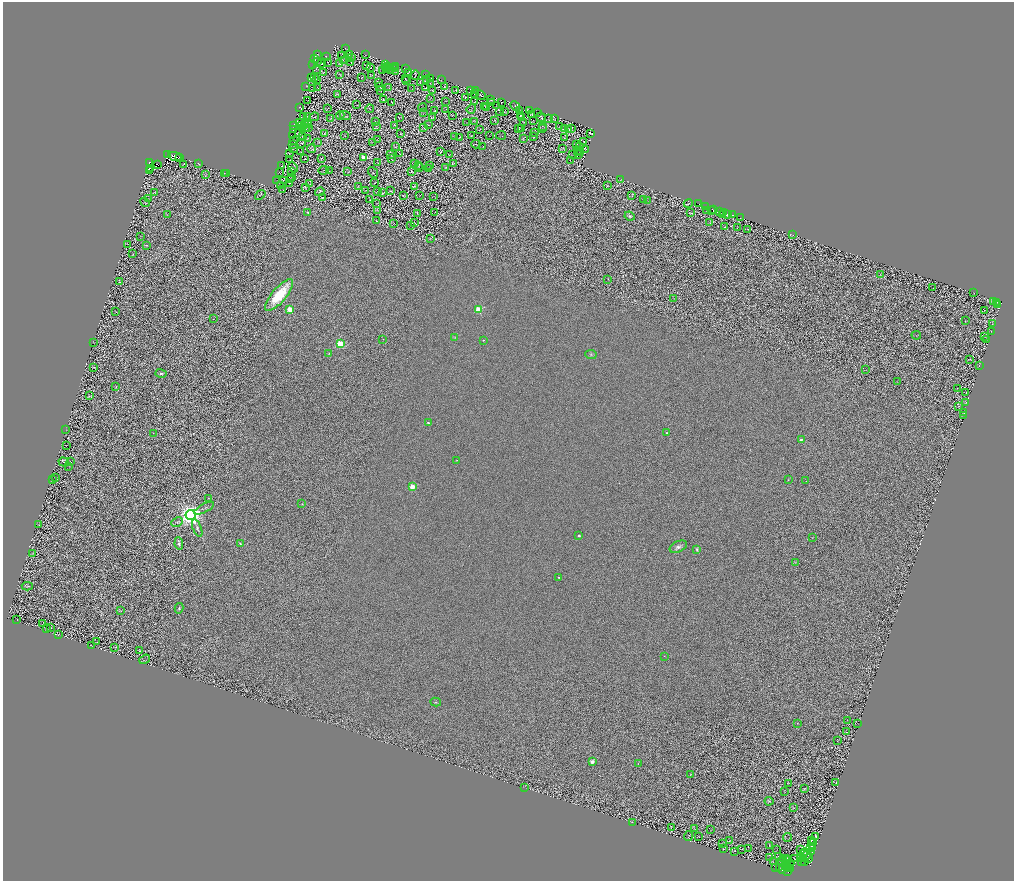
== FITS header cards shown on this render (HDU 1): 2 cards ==
NAXIS1  =                 2023
NAXIS2  =                 1758

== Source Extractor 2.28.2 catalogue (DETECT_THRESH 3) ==
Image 2023 x 1758 px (HDU 1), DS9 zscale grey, zoomed out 1/2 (1 PNG px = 2 x 2 image px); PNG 1016 x 883 px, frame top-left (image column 2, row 1758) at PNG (3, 2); each listed source drawn as its Kron ellipse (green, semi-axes under 4 px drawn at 4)
Background 0.496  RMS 0.85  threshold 2.55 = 3 sigma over >= 5 px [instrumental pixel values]
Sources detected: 578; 152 cannot appear on this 1/2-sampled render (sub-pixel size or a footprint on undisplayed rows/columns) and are neither listed nor drawn; the other 426 listed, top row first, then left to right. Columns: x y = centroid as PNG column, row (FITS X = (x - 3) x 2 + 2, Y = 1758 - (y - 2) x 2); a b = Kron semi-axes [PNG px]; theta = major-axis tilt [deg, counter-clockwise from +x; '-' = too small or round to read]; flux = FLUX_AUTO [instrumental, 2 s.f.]
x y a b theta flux
346 49 2 1 - 55
318 54 3 2 - 58
349 54 2 1 - 67
341 55 3 1 - 44
365 55 2 1 - 37
326 57 3 1 - 63
352 58 2 1 - 72
315 59 3 1 - 56
343 60 2 1 - 46
317 61 2 1 - 29
328 62 2 1 - 49
351 62 2 1 - 42
313 64 2 1 - 32
321 64 2 1 - 49
339 64 3 2 - 58
385 64 2 1 - 55
367 65 4 2 - 94
388 66 3 1 - 77
396 66 3 1 - 89
371 67 2 1 - 49
386 67 4 2 - 74
405 68 3 1 - 21
316 69 2 1 - 45
394 69 2 1 - 43
383 70 4 2 - 93
387 70 2 1 - 45
391 70 2 1 - 50
323 72 2 1 - 57
396 72 2 1 - 45
408 72 4 1 - 51
340 74 2 2 - 57
371 75 2 1 - 50
415 75 5 2 - 110
426 75 3 1 - 69
311 77 2 1 - 42
314 77 2 1 - 37
361 78 3 1 - 41
431 78 2 1 - 51
405 79 2 1 - 35
426 79 2 1 - 48
317 80 2 1 - 31
407 80 2 1 - 31
441 80 2 1 - 34
379 82 2 1 - 54
420 83 2 1 - 49
430 83 2 1 - 38
306 86 2 1 - 54
380 87 3 1 - 56
389 87 3 1 - 40
445 87 2 1 - 36
317 88 2 1 - 43
425 88 2 1 - 29
312 89 3 1 - 67
412 89 2 1 - 47
432 90 2 1 - 47
456 90 2 1 - 56
471 90 4 2 - 93
381 91 2 1 - 34
476 91 2 2 - 34
474 93 2 1 - 29
337 95 3 1 - 83
481 95 5 2 - 48
466 97 2 1 - 30
431 98 3 2 - 57
307 100 2 1 - 24
383 100 4 1 - 79
490 100 2 1 - 49
445 101 2 1 - 40
475 101 2 1 - 53
392 102 3 1 - 70
501 102 2 1 - 62
492 103 2 1 - 41
357 105 2 1 - 56
497 105 2 1 - 46
515 106 5 3 - 160
299 107 2 1 - 41
485 107 3 1 - 43
486 107 2 1 - 47
328 108 3 1 - 30
422 108 4 1 - 51
370 109 4 1 - 67
446 109 2 1 - 46
471 109 5 2 - 64
519 110 3 2 - 73
529 110 3 2 - 120
435 111 2 1 - 47
500 111 4 1 - 75
505 111 2 2 - 50
423 112 3 2 - 48
537 112 2 1 - 47
340 115 4 1 - 62
453 115 2 1 - 49
520 115 2 1 - 44
532 115 3 2 - 72
345 116 6 1 -23 100
303 117 2 1 - 46
308 117 3 1 - 62
314 117 5 1 - 83
432 117 4 2 - 60
541 117 5 1 - 77
331 118 3 3 - 72
399 118 3 1 - 44
521 118 2 1 - 43
549 118 2 2 - 57
555 118 3 1 - 68
495 120 4 2 - 92
376 121 2 1 - 39
475 121 2 1 - 44
534 121 2 1 - 22
466 122 3 1 - 60
524 122 3 2 - 47
300 123 2 1 - 54
302 125 3 1 - 26
305 125 2 1 - 28
308 125 2 1 - 66
395 125 2 1 - 45
428 125 2 1 - 49
293 126 2 1 - 74
376 126 2 2 - 59
542 126 2 1 - 44
559 126 3 1 - 56
309 127 2 1 - 50
302 128 2 1 - 62
306 128 4 2 - 89
424 128 4 1 - 50
565 128 2 1 - 33
572 128 2 1 - 40
479 129 3 1 - 45
519 129 2 2 - 47
522 129 3 2 - 53
542 129 2 1 - 49
569 129 4 2 - 110
293 130 3 1 - 86
298 133 4 1 - 84
535 133 2 1 - 49
591 133 3 1 - 64
325 134 2 2 - 58
400 134 2 2 - 53
344 135 2 1 - 48
501 135 5 1 - 61
292 136 2 1 - 38
302 136 3 1 - 46
455 136 3 2 - 69
471 136 3 1 - 42
489 136 2 1 - 39
533 136 2 1 - 50
307 138 2 1 - 54
460 138 2 1 - 50
564 138 2 2 - 33
523 139 3 1 - 50
293 140 4 1 - 60
377 140 2 1 - 61
584 141 3 1 - 43
317 142 4 1 - 55
302 143 4 2 - 130
372 143 2 2 - 34
292 144 2 1 - 62
476 144 4 2 - 69
577 144 2 1 - 56
395 147 4 2 - 74
483 147 3 1 - 68
580 147 4 2 - 58
293 148 2 1 - 40
563 148 2 1 - 57
312 149 4 3 - 100
586 149 4 1 - 43
577 150 2 1 - 22
301 152 2 1 - 43
441 152 2 1 - 70
580 152 2 1 - 45
400 153 3 1 - 65
290 154 3 1 - 77
573 154 2 1 - 48
168 155 2 2 - 6000
391 155 3 1 - 61
450 155 2 1 - 33
579 155 2 1 - 43
175 156 7 4 -16 2300
179 158 3 1 - 380
363 158 3 2 - 3800
305 159 2 1 - 70
321 159 3 1 - 46
391 159 2 1 - 38
289 160 3 1 - 69
570 161 4 1 - 72
150 162 3 2 - 7200
377 163 2 1 - 44
453 163 2 1 - 54
183 164 2 1 - 55
199 164 2 1 - 47
415 164 4 2 - 110
157 165 3 2 - 1600
282 165 2 1 - 47
429 165 2 1 - 31
419 166 3 2 - 77
293 167 6 2 -46 81
150 168 3 1 - 1600
419 168 2 1 - 35
429 168 3 1 - 56
445 168 2 1 - 56
323 170 5 1 - 68
149 171 2 1 - 570
329 171 2 2 - 67
412 171 3 1 - 55
292 172 2 1 - 24
348 172 3 2 - 78
373 172 6 2 -50 87
224 173 2 1 - 37
280 173 2 1 - 33
226 174 2 1 - 51
205 175 3 2 - 66
292 177 2 1 - 76
283 180 2 1 - 47
291 180 2 1 - 17
621 180 2 1 - 47
277 181 2 1 - 38
374 183 2 1 - 45
289 184 2 1 - 54
310 184 3 1 - 58
607 185 4 3 - 95
281 186 2 1 - 75
415 186 3 2 - 80
358 187 4 1 - 110
305 188 3 2 - 97
283 189 2 1 - 50
366 190 2 1 - 48
378 191 2 1 - 54
390 191 3 3 - 120
155 192 4 2 - 74
320 192 5 1 - 90
383 193 3 1 - 84
260 195 6 2 40 100
404 195 4 1 - 58
419 195 2 1 - 57
433 196 2 1 - 45
632 196 3 1 - 77
149 198 3 2 - 45
323 198 4 2 - 83
370 200 2 1 - 55
643 200 3 1 - 76
648 201 3 1 - 52
145 202 5 1 - 64
377 203 2 1 - 48
688 203 5 2 - 190
698 203 3 1 - 92
706 207 2 1 - 1500
377 210 2 1 - 46
711 210 2 1 - 730
714 210 3 2 - 3000
706 211 3 1 - 180
307 212 2 2 - 150
435 212 2 1 - 58
719 212 3 2 - 2900
723 212 3 2 - 880
690 213 2 1 - 71
167 214 3 2 - 43
418 214 4 2 - 84
727 214 3 2 - 3700
722 215 3 1 - 1800
733 215 2 1 - 1100
630 216 5 4 - 290
740 218 2 1 - 5600
376 221 3 1 - 64
710 222 2 1 - 38
414 223 2 1 - 63
393 224 3 1 - 75
411 226 4 1 - 66
725 227 2 1 - 56
737 227 2 1 - 46
748 229 3 1 - 38
793 235 2 1 - 34
140 236 3 1 - 48
430 238 3 1 - 43
127 244 3 2 - 52
147 245 3 2 - 100
133 254 3 2 - 59
880 275 2 1 - 50
608 279 3 2 - 66
120 282 3 2 - 73
933 288 2 1 - 45
974 293 2 1 - 48
279 295 20 7 50 7100
674 299 3 1 - 49
993 301 3 1 - 150
996 303 4 1 - 450
998 304 2 1 - 350
290 309 3 2 - 4700
478 309 3 3 - 8000
984 310 2 1 - 35
116 312 3 1 - 72
213 319 2 1 - 46
965 321 2 1 - 48
992 323 3 1 - 58
991 331 2 1 - 42
916 335 5 1 - 68
984 336 2 1 - 31
455 338 3 2 - 110
383 339 2 1 - 83
483 340 2 2 - 150
986 340 2 2 - 51
93 342 2 1 - 54
340 344 3 3 - 8500
329 354 4 3 - 130
591 355 6 3 -7 280
969 359 2 1 - 72
979 366 2 1 - 31
94 367 3 2 - 41
865 370 2 1 - 40
161 373 6 4 -14 340
897 382 2 1 - 40
116 387 2 1 - 60
957 388 2 1 - 46
966 392 2 1 - 57
89 396 3 2 - 87
966 402 2 2 - 43
958 406 2 1 - 48
963 413 3 1 - 350
964 415 2 1 - 510
428 423 4 3 - 280
66 430 2 1 - 44
153 433 2 2 - 50
667 433 2 2 - 220
801 440 3 2 - 450
66 445 2 1 - 39
457 460 2 2 - 83
64 462 5 3 - 190
70 462 2 1 - 46
69 466 4 2 - 95
56 477 2 1 - 39
52 480 2 1 - 42
788 480 2 2 - 170
806 481 2 1 - 47
412 487 3 2 - 4700
209 498 4 2 - 75
302 504 3 3 - 96
204 508 11 3 27 320
190 515 5 5 - 130000
177 522 6 4 27 340
38 525 2 1 - 37
197 528 9 3 -70 340
579 536 2 2 - 570
812 538 2 1 - 61
240 543 3 2 - 270
179 544 6 4 -82 600
678 547 9 5 24 630
697 549 3 3 - 240
32 553 3 2 - 90
795 562 3 2 - 65
559 577 2 2 - 200
27 586 5 2 - 150
179 608 5 4 - 270
120 610 3 1 - 54
17 619 2 1 - 42
43 623 3 1 - 50
51 627 2 1 - 47
46 629 3 2 - 61
59 634 2 1 - 44
97 642 2 2 - 56
91 645 3 1 - 42
114 647 3 1 - 37
140 650 2 1 - 47
664 656 2 1 - 38
145 659 6 2 36 100
436 702 5 3 - 180
847 720 2 1 - 37
797 723 2 2 - 75
858 724 2 1 - 41
847 732 2 2 - 44
837 740 2 1 - 52
592 762 2 2 - 2300
638 763 4 2 - 83
691 774 3 2 - 90
788 783 2 1 - 33
836 783 2 1 - 53
525 787 2 1 - 36
804 788 2 2 - 62
784 792 2 1 - 40
769 801 4 4 - 200
793 808 3 2 - 39
632 822 2 1 - 41
671 827 2 1 - 32
694 829 3 1 - 63
711 830 3 1 - 52
688 836 5 2 - 52
815 836 4 2 - 97
699 837 2 1 - 50
787 837 4 1 - 72
811 840 2 1 - 26
730 841 2 1 - 61
723 843 2 1 - 45
813 843 3 1 - 130
769 845 2 1 - 47
812 847 4 1 - 55
811 848 2 1 - 82
723 849 2 1 - 190
742 849 2 1 - 44
748 849 2 1 - 39
801 849 3 1 - 45
777 850 2 1 - 38
735 851 2 1 - 39
812 852 3 1 - 96
805 853 2 1 - 35
804 854 3 1 - 52
807 855 4 2 - 35
770 857 2 1 - 42
778 857 3 2 - 35
787 858 2 1 - 65
800 858 3 1 - 70
804 858 3 2 - 57
808 858 2 1 - 67
784 859 2 1 - 43
795 859 2 1 - 54
787 860 2 1 - 32
781 861 2 1 - 57
801 861 3 1 - 67
773 862 2 1 - 40
804 862 2 1 - 57
786 863 2 1 - 24
787 863 2 1 - 28
790 863 4 1 - 33
775 867 2 1 - 35
779 867 3 1 - 61
789 868 2 1 - 24
791 868 2 1 - 46
782 869 3 1 - 77
788 872 2 1 - 31
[152 sub-pixel or undisplayed-footprint detections neither listed nor drawn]